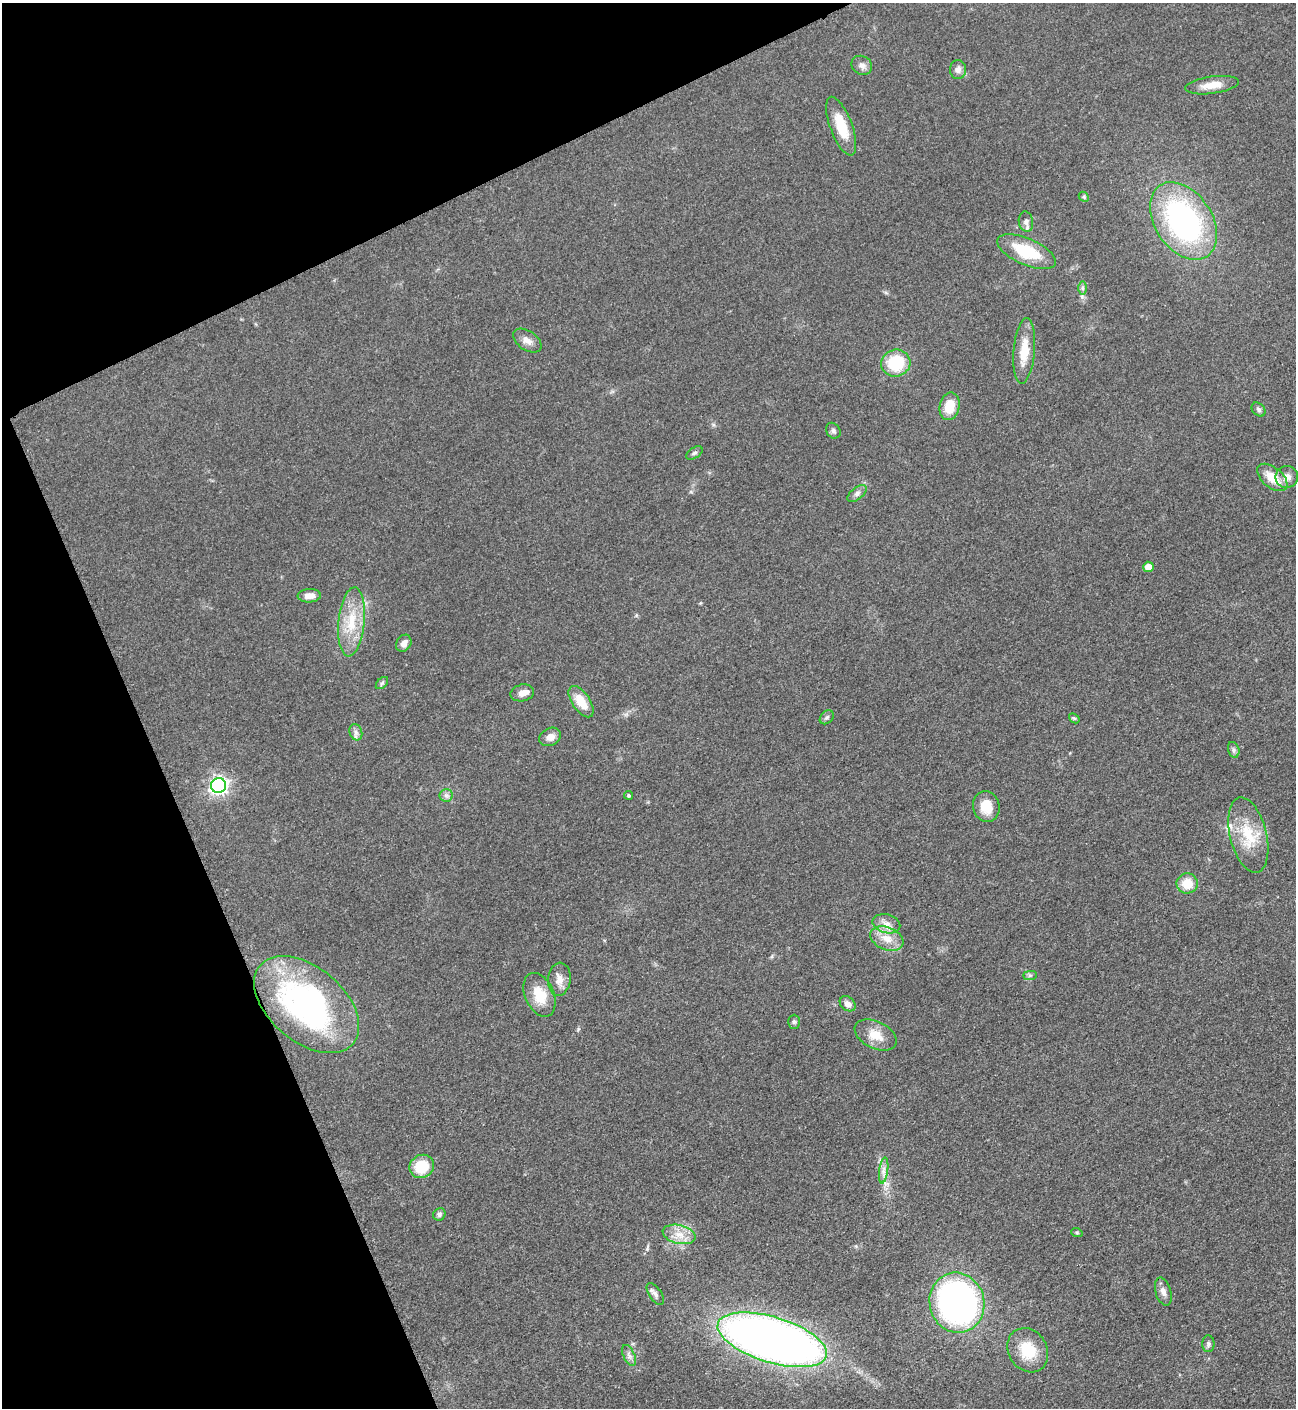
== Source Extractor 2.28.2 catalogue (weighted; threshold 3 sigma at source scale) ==
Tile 5 of 4 x 4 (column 1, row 2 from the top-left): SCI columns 162-1455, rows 2822-4227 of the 5635 x 5645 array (HDU 1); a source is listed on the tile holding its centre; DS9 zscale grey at full resolution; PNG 1298 x 1410 px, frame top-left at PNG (2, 3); each listed source drawn as its Kron ellipse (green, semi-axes under 4 px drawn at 4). Shown black and unused: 22% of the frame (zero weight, under 3 of 5 exposures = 1% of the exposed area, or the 3 px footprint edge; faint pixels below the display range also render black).
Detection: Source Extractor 2.28.2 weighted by HDU 2 'WHT'; one run over the whole footprint, this tile lists its part. Background 0.0916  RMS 0.0067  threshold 0.0302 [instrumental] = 3 sigma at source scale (4.5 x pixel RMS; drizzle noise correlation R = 1.50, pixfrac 1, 0.05/0.05 arcsec/px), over >= 5 px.
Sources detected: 60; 2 inside a brighter listed object's ellipse — not listed separately; the other 58 listed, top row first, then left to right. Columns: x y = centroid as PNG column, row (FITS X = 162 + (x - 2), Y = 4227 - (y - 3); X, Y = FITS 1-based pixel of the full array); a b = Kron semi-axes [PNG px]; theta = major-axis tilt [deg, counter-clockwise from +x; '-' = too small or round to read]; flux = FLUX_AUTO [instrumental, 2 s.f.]
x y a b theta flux
862 65 11 9 -32 3.3
958 69 9 8 - 3.6
1212 85 27 8 8 9.8
841 126 31 11 -70 18
1084 197 6 4 -47 0.89
1183 221 42 28 -56 150
1026 222 10 7 -82 2.8
1026 252 31 13 -23 29
1083 288 7 4 90 1.4
527 340 16 9 -34 5
1024 351 33 10 85 16
896 363 14 13 - 30
949 406 14 10 78 14
1259 410 8 6 -47 1.7
833 431 8 6 -56 1.8
694 453 9 5 32 1.6
1272 477 18 10 -39 13
1287 477 11 11 - 5.1
857 494 11 6 38 2.5
1148 567 5 5 - 7.1
309 596 11 6 3 5.4
351 622 35 13 84 22
404 643 9 7 59 4.1
382 683 7 4 45 1.3
522 693 12 8 10 5
581 702 18 9 -56 13
827 717 8 6 44 1.6
1074 718 6 4 -41 0.93
356 732 8 6 -70 2.5
550 737 11 8 25 5
1234 750 8 5 -75 1.7
219 786 7 7 - 280
446 795 6 6 - 2.1
629 795 5 4 - 0.91
986 806 15 13 -75 12
1248 835 38 18 -76 25
1187 883 10 10 - 12
886 924 14 9 -15 5.8
887 938 17 11 -22 10
1030 975 7 4 1 1.4
559 979 16 11 84 6.6
539 995 23 14 -66 16
307 1004 61 37 -40 170
848 1004 9 6 -41 4
794 1022 7 6 - 1.4
876 1035 22 13 -27 11
422 1166 12 11 - 21
884 1170 13 4 82 3.3
439 1214 6 6 - 1.7
1077 1233 6 3 -19 0.8
679 1234 17 9 -14 8.8
1163 1292 14 7 -73 4
655 1294 12 6 -57 2.7
957 1303 30 27 -76 250
772 1340 57 23 -17 590
1208 1344 8 6 90 1.8
1028 1350 23 19 -58 21
629 1355 11 5 -65 2.9